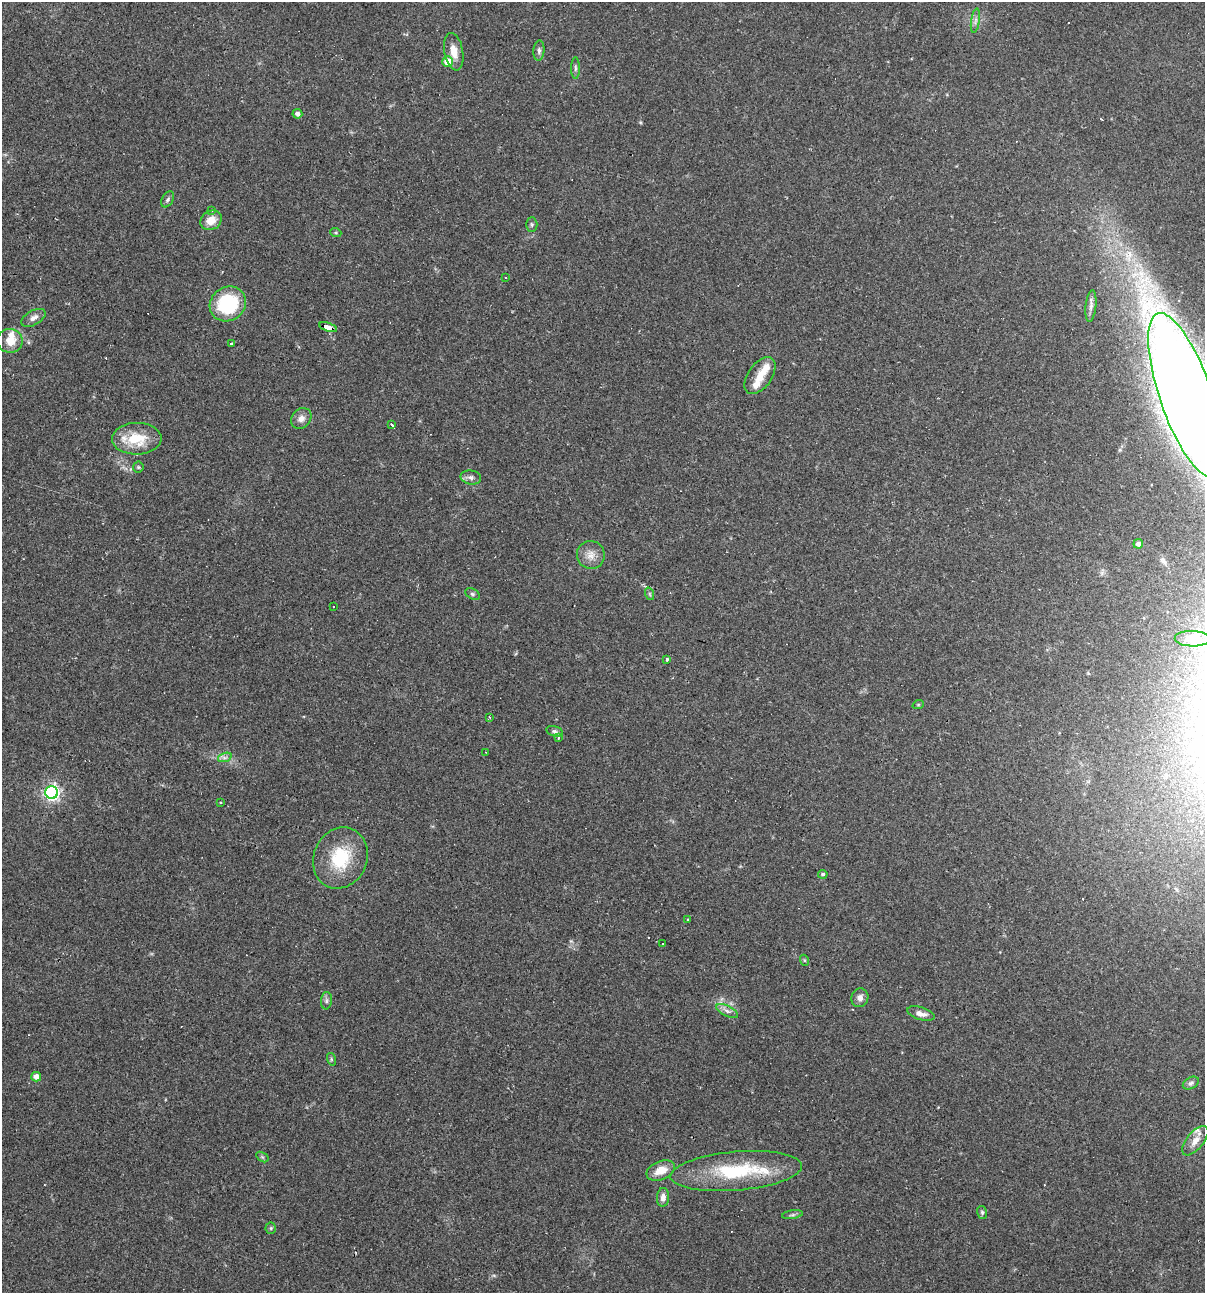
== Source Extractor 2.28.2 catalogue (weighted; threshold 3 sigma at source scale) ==
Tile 11 of 4 x 4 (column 3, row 3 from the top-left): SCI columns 2655-3857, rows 1293-2583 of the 5183 x 5166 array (HDU 1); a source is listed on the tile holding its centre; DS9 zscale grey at full resolution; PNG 1207 x 1295 px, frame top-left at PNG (2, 2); each listed source drawn as its Kron ellipse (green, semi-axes under 4 px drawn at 4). Shown black and unused: <1% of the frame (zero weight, under 2 of 3 exposures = <1% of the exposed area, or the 3 px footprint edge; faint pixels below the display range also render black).
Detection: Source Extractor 2.28.2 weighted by HDU 2 'WHT'; one run over the whole footprint, this tile lists its part. Background 0.0497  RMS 0.0052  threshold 0.0232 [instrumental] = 3 sigma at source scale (4.5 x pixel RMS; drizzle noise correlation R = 1.50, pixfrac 1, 0.05/0.05 arcsec/px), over >= 5 px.
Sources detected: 75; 10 cosmic-ray / hot-pixel residue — neither listed nor drawn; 5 inside a brighter listed object's ellipse — not listed separately; the other 60 listed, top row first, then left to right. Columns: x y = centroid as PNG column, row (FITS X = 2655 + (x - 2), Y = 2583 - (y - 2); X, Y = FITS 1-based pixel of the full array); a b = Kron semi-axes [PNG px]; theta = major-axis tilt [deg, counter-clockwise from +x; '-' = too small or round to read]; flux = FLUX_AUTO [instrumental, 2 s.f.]
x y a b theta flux
975 21 12 4 81 1.8
539 51 10 5 86 1.5
454 52 19 9 -80 6.3
448 62 5 5 - 12
575 68 11 4 -90 1.3
297 114 5 4 - 1.6
168 199 9 5 60 1.3
211 210 3 3 - 0.74
211 220 11 9 31 6.1
532 225 7 5 -90 1
336 233 5 3 - 0.58
506 278 3 2 - 0.63
228 304 19 17 35 36
1091 306 16 5 83 2.4
33 318 13 7 29 2.9
328 327 9 4 -19 160
10 341 13 12 - 7.6
231 343 3 3 - 1.6
760 376 21 11 55 7.2
1186 395 86 26 -71 1300
301 418 11 9 49 3.1
392 425 3 3 - 1.5
137 439 25 16 1 17
138 467 5 5 - 0.76
471 477 10 7 -9 2
1138 544 5 4 - 1.7
591 555 14 14 - 5.1
472 594 8 5 -27 1.1
650 594 6 4 -71 0.74
333 606 2 2 - 0.34
1192 639 17 8 -2 4.2
667 659 3 3 - 0.88
918 705 6 3 19 0.57
490 717 3 3 - 0.95
555 731 8 5 -16 1.2
558 738 4 2 - 0.53
485 752 3 2 - 0.35
225 757 7 4 19 1.4
52 793 6 6 - 160
220 803 3 3 - 1.3
340 858 31 26 66 25
823 874 5 4 - 0.96
688 920 3 2 - 0.65
663 943 3 3 - 2.5
804 960 5 3 - 0.56
860 998 9 8 - 2.8
326 1001 9 5 84 1.4
727 1011 12 5 -26 2.1
921 1014 14 6 -16 3.3
331 1059 6 4 -72 0.66
36 1077 5 4 - 3.3
1191 1083 8 5 30 1.3
1195 1141 18 8 50 4.3
262 1157 7 4 -34 0.88
661 1170 15 9 22 7
736 1171 66 19 5 38
663 1197 9 6 85 2.7
982 1212 6 5 - 0.89
792 1215 10 4 9 1
271 1228 5 5 - 0.72
Overlapping masked pixels (flux is a lower limit): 1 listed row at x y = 328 327
Isophote crosses this tile's border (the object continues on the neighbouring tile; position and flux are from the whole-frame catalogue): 1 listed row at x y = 1186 395